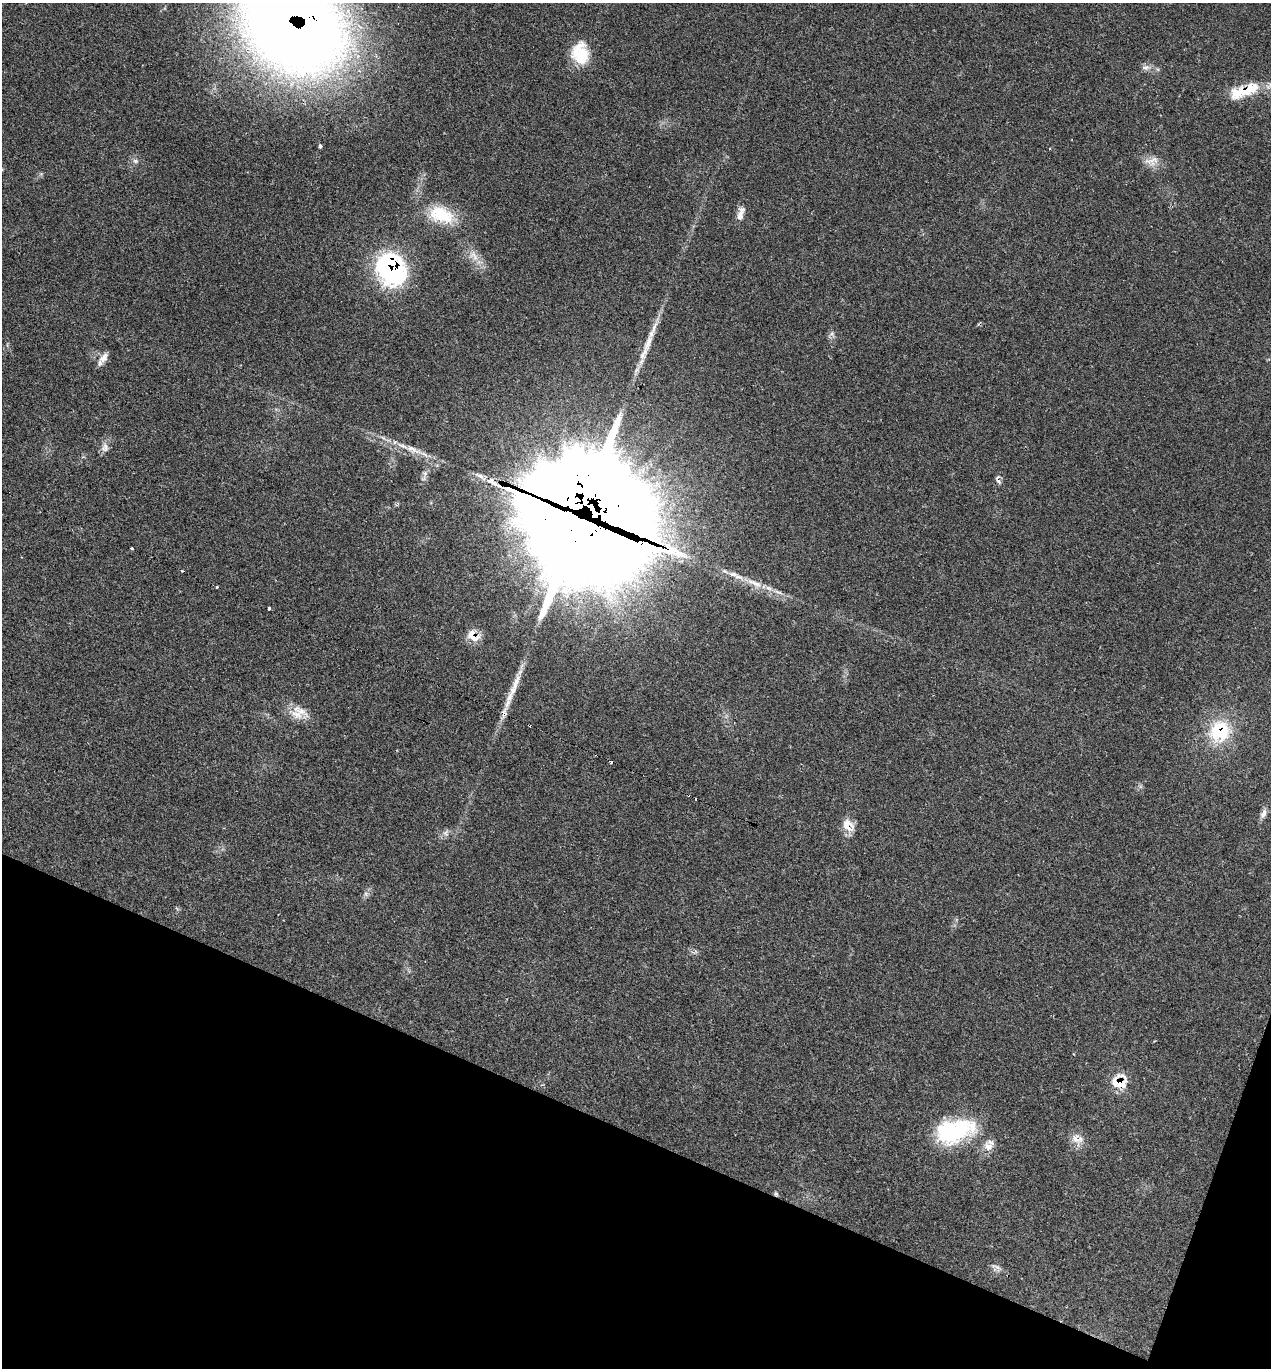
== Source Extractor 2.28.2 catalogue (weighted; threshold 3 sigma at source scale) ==
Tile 15 of 4 x 4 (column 3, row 4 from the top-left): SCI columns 2812-4080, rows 4-1369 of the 5483 x 5469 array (HDU 1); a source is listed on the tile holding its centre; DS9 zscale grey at full resolution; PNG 1273 x 1370 px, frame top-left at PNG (2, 3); no overlay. Shown black and unused: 19% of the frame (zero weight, under 2 of 3 exposures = <1% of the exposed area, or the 3 px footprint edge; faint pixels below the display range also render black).
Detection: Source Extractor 2.28.2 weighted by HDU 2 'WHT'; one run over the whole footprint, this tile lists its part. Background 0.0807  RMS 0.0059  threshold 0.0264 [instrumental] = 3 sigma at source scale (4.5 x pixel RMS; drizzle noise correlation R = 1.50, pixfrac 1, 0.05/0.05 arcsec/px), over >= 5 px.
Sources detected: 44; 5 cosmic-ray / hot-pixel residue — not listed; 4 inside a brighter listed object's ellipse — not listed separately; the other 35 listed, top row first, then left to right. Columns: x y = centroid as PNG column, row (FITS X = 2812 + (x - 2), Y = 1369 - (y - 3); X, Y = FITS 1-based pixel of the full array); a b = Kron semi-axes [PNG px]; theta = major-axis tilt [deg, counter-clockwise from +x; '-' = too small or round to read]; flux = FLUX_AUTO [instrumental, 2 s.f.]
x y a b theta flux
293 26 81 64 -28 960
580 53 26 20 -81 18
1145 67 11 4 5 1.9
1244 91 38 12 20 23
320 146 4 3 - 2.5
135 161 7 6 - 1.5
1152 161 21 11 14 5.9
441 215 35 21 -19 23
740 216 16 8 77 4.3
474 256 17 9 -49 5.9
391 269 33 25 -55 98
648 343 34 9 71 11
103 359 18 7 54 4
105 448 16 8 75 3.5
413 449 26 7 -26 7
492 482 20 8 -34 6.4
578 526 58 44 -37 8200
132 549 3 3 - 3.2
755 583 26 7 -22 8.5
217 587 3 3 - 2.1
269 609 3 3 - 1.7
473 636 19 13 -39 7.4
516 682 28 7 70 8.4
301 711 22 11 -23 8.2
505 713 14 8 87 4.2
1220 731 30 28 58 32
1263 813 14 7 65 3
848 825 17 13 -52 7.1
445 833 7 6 - 1.8
1119 1082 19 17 4 13
955 1131 48 26 15 55
1075 1139 16 13 -43 6
988 1147 13 10 -9 5
776 1194 6 5 - 0.89
996 1267 15 4 -23 2.2
Overlapping masked pixels (flux is a lower limit): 11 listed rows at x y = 293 26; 1244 91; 391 269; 492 482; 578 526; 473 636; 505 713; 1220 731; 848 825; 1119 1082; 776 1194
Isophote crosses this tile's border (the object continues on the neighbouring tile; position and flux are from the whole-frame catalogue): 2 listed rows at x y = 293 26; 1244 91